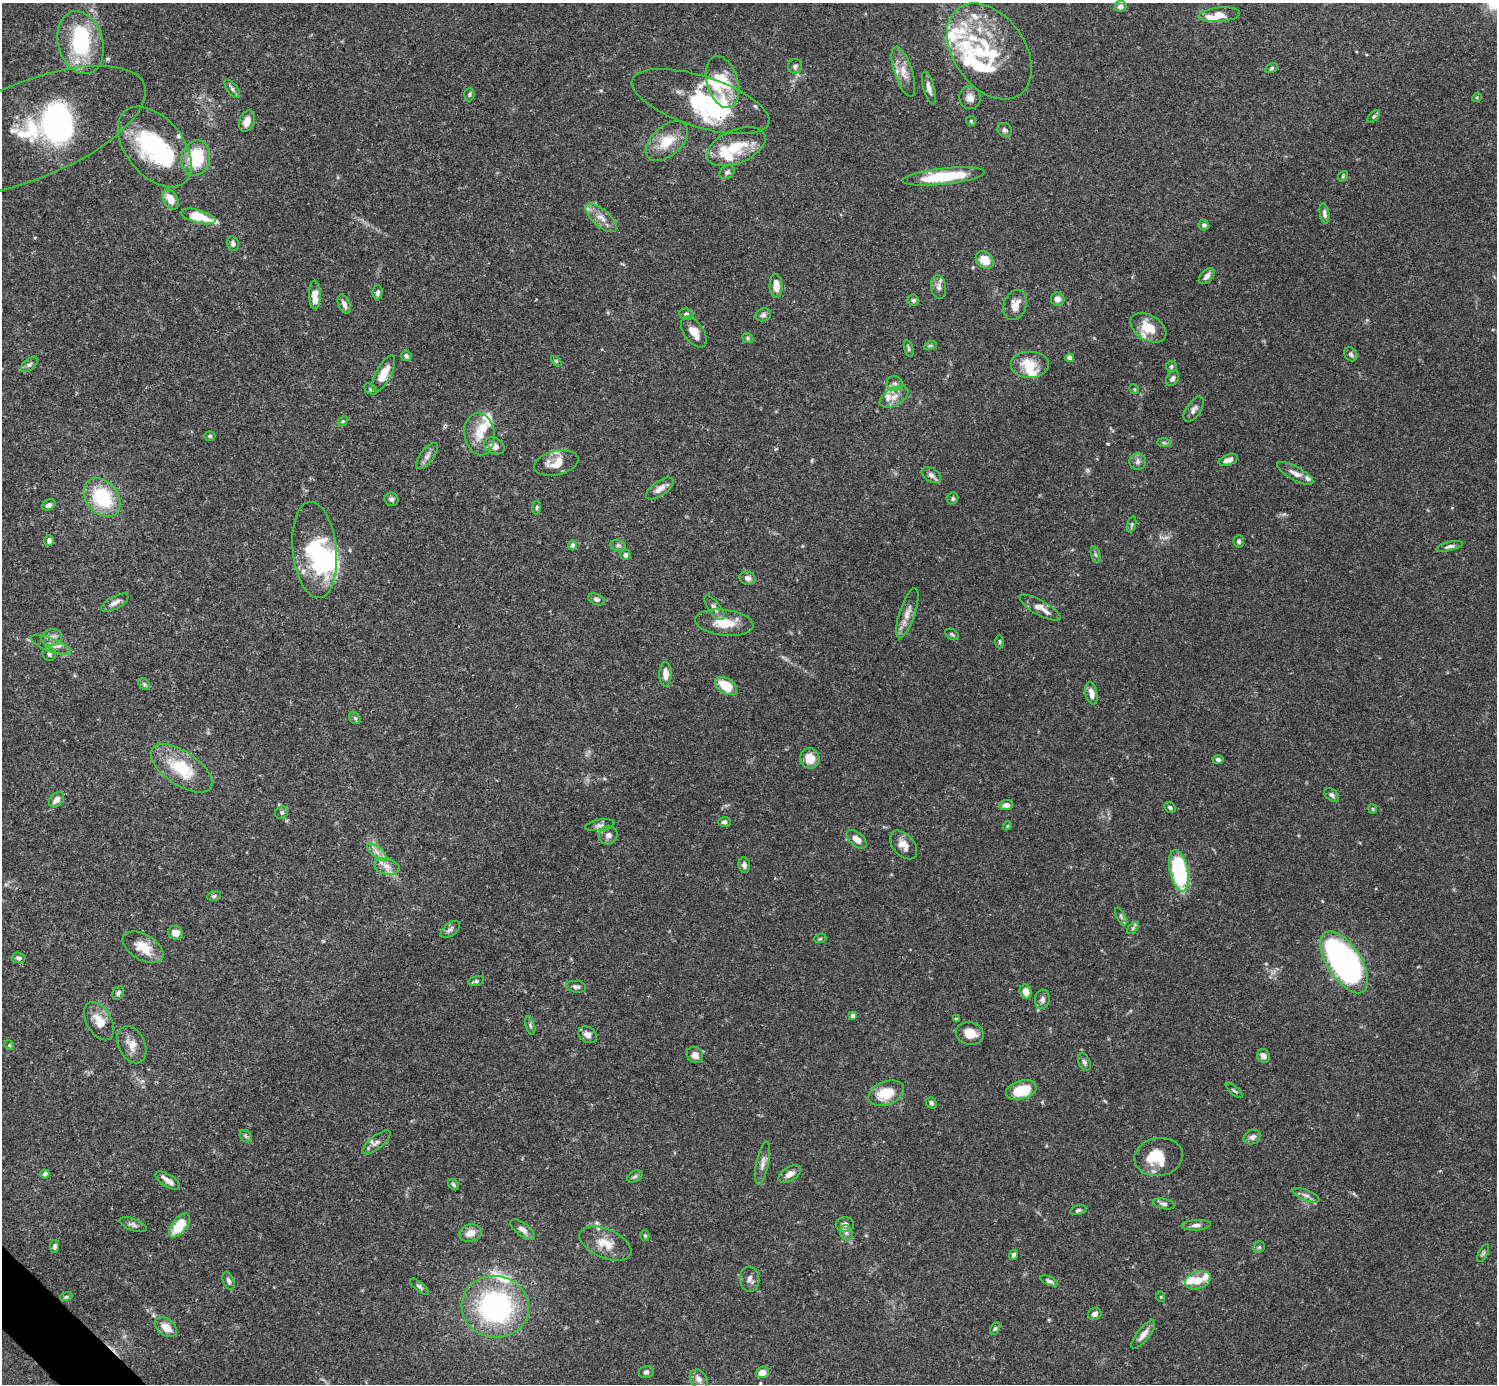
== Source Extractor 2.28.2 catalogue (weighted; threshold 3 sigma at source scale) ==
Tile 7 of 4 x 4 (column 3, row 2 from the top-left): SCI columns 2990-4484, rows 2920-4301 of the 5982 x 5981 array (HDU 1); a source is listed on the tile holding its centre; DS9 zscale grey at full resolution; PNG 1499 x 1386 px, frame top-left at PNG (2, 3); each listed source drawn as its Kron ellipse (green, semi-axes under 4 px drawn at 4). Shown black and unused: <1% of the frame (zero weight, under 3 of 4 exposures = <1% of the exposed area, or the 3 px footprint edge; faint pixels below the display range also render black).
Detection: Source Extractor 2.28.2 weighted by HDU 2 'WHT'; one run over the whole footprint, this tile lists its part. Background 0.0696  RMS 0.0032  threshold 0.0143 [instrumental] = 3 sigma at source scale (4.5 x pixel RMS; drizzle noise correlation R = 1.50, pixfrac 1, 0.05/0.05 arcsec/px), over >= 5 px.
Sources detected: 233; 1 too faint to see at this stretch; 8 inside a brighter object's white glare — neither listed nor drawn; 29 inside a brighter listed object's ellipse — not listed separately; the other 195 listed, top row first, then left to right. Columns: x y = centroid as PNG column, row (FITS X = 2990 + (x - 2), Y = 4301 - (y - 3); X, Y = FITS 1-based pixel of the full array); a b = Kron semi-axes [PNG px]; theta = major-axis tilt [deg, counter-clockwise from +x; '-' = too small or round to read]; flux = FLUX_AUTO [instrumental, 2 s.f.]
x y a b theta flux
1120 6 6 5 - 1.3
1219 15 21 7 5 4.5
81 43 32 22 -74 26
989 51 53 36 -55 27
795 66 7 7 - 0.99
1272 68 6 4 28 0.49
903 72 26 9 -71 3.9
723 82 27 15 -73 13
929 88 17 5 -74 1.8
232 89 11 5 -52 0.87
469 94 7 5 87 0.53
1477 97 5 3 - 0.28
970 98 11 10 - 2.3
700 102 72 25 -18 28
1374 116 8 4 45 0.57
247 121 11 7 68 2.9
971 121 5 5 - 0.42
1005 130 8 6 -36 0.88
28 131 125 48 22 56
667 141 25 14 42 7.8
155 147 47 28 -51 35
736 147 31 16 22 11
196 158 18 14 76 14
727 172 8 6 31 0.83
943 176 41 8 6 19
1343 176 6 4 50 0.41
171 199 11 7 -61 4.1
1324 213 10 5 -81 1.1
198 216 18 6 -15 8.7
601 218 19 8 -41 3.1
1204 225 5 5 - 0.76
233 244 7 5 -80 1.1
985 260 10 8 -42 4.8
1207 276 9 6 46 1.5
776 286 12 6 -86 3.4
939 287 12 7 -82 1.6
378 292 7 5 88 0.76
315 295 14 6 -88 4.4
1058 299 7 6 - 1.7
913 300 6 5 - 0.86
344 304 10 5 -67 1.4
1015 305 15 11 68 3.4
686 314 7 5 -19 1
763 315 8 6 17 0.87
1148 328 20 12 -32 7.4
694 332 17 9 -55 3.6
748 338 6 4 -23 0.51
930 346 7 4 19 0.5
909 348 8 4 -74 0.59
1351 354 7 6 - 1
406 356 5 5 - 0.77
1070 358 4 4 - 1.9
556 361 6 4 -44 0.4
29 364 10 5 41 0.87
1030 365 19 13 0 5.1
1171 367 5 5 - 0.73
384 373 20 7 62 5.3
1172 379 8 5 56 1
895 383 8 7 - 1.1
370 389 7 5 -27 0.57
1134 389 5 4 - 0.34
894 397 15 8 29 2.6
1194 409 14 7 54 1.4
343 421 6 4 43 0.42
480 434 21 15 -80 5.7
210 436 5 4 - 0.53
1164 443 7 4 -1 0.52
494 446 11 8 -26 2.3
427 456 15 6 52 1.6
1228 460 10 5 20 1.7
1138 462 8 8 - 1.1
556 463 23 12 13 5.1
1295 473 20 7 -29 2.2
931 475 10 6 -32 1.3
660 488 16 7 35 2.3
102 497 21 16 -48 19
953 498 6 5 - 0.66
391 499 7 6 - 0.85
49 505 7 5 30 1.1
537 507 7 4 83 0.47
1132 524 8 3 71 0.5
49 541 5 5 - 1.1
1239 541 6 5 - 0.66
572 545 5 4 - 0.68
618 545 8 5 -16 0.72
1449 546 14 4 13 1.1
315 550 48 22 -84 27
625 555 5 5 - 1.1
1095 555 8 3 -71 0.6
747 578 8 6 -17 1.4
596 599 9 5 -22 0.86
115 603 15 6 28 1.6
714 608 14 6 -53 1.4
1040 608 23 7 -29 3.4
907 613 26 7 72 3
724 623 29 13 -6 7.1
952 634 7 4 -30 0.48
51 637 10 8 12 1.8
999 641 7 3 -90 0.41
51 645 21 6 -21 2.4
49 654 7 6 - 0.95
665 674 12 6 90 3
144 684 6 5 - 0.62
726 686 12 7 -32 7.7
1091 693 11 6 -78 2.3
355 718 6 5 - 0.56
810 758 10 9 - 4.6
1218 759 5 4 - 0.8
181 768 35 17 -34 14
1332 795 8 5 -40 1
56 800 9 6 47 2.1
1006 805 7 5 6 1.5
1170 808 6 5 - 0.65
1373 809 4 4 - 0.33
282 812 7 6 - 0.77
724 822 6 5 - 0.87
600 825 15 5 9 1.2
1007 826 4 3 - 0.28
608 835 9 9 - 1.6
857 839 12 6 -41 2.4
903 845 17 10 -48 3
377 852 12 5 -40 1.7
744 865 8 6 -83 1.1
387 866 13 8 -14 2.5
1179 871 21 9 -77 34
214 896 7 4 15 0.64
1121 916 9 4 -64 0.62
1133 928 7 4 45 0.55
450 930 11 6 37 0.98
175 933 7 6 - 2.4
820 939 6 3 19 0.37
143 947 22 12 -30 5.7
18 958 7 5 -5 0.94
1344 962 35 17 -57 130
476 981 8 5 13 0.77
576 987 10 6 -8 0.97
1026 992 7 6 - 2.4
118 993 7 5 62 0.8
1042 999 10 7 79 1.2
853 1016 4 4 - 1.6
956 1019 4 3 - 0.43
99 1021 21 12 -60 5.1
530 1025 9 4 -72 0.67
970 1034 14 11 -13 4.1
588 1035 10 7 -36 1.8
9 1045 5 4 - 0.33
132 1045 19 13 -64 3.5
695 1055 8 7 - 2.2
1263 1056 7 6 - 1.6
1084 1062 9 5 -67 0.83
1021 1090 16 9 16 9.7
1234 1091 10 2 -41 0.47
886 1093 18 11 21 8.9
931 1103 6 5 - 0.81
246 1136 7 5 -47 0.63
1252 1137 9 7 23 1.2
376 1142 17 6 39 1.5
1159 1157 24 19 9 8.8
763 1163 22 6 78 2
45 1174 4 4 - 1.4
790 1174 12 7 32 2
635 1176 8 5 30 0.68
168 1180 14 6 -31 1.7
454 1185 6 4 -46 0.57
1306 1195 14 5 -23 1.4
1164 1204 11 5 -12 0.98
1078 1210 8 4 13 0.6
845 1224 9 7 0 1.3
133 1225 14 6 -21 1.1
1196 1225 15 5 4 1.3
179 1226 14 7 52 9.3
523 1230 14 6 -38 1.8
470 1233 11 8 17 2.9
846 1233 8 6 -70 0.94
645 1236 5 4 - 0.47
605 1243 27 14 -23 5.8
55 1246 6 4 81 0.8
1259 1247 6 5 - 0.52
1483 1253 10 4 62 0.57
1013 1255 5 4 - 0.8
750 1279 13 9 -84 1.8
1198 1280 13 9 18 4
229 1281 9 5 -66 0.89
1049 1281 10 4 -24 0.8
419 1287 11 4 -39 0.8
66 1297 6 4 17 0.48
1161 1297 5 3 - 0.33
495 1307 33 31 -11 57
1095 1314 7 6 - 1.2
166 1327 12 8 -35 3.6
995 1328 7 4 62 0.58
1143 1334 17 6 51 2.4
646 1372 7 6 - 0.87
762 1372 7 5 20 2.8
699 1379 10 8 -53 1.8
Overlapping masked pixels (flux is a lower limit): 2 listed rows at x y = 700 102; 28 131
Isophote crosses this tile's border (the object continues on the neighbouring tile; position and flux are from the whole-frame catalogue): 1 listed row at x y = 28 131